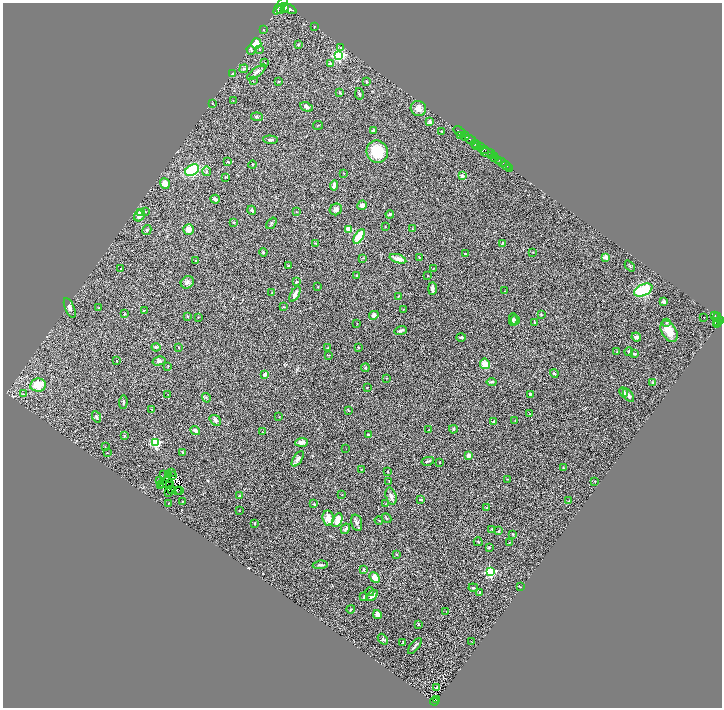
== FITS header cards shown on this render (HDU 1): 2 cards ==
NAXIS1  =                 1439
NAXIS2  =                 1411

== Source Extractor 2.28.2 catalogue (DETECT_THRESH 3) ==
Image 1439 x 1411 px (HDU 1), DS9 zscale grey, zoomed out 1/2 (1 PNG px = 2 x 2 image px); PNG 724 x 710 px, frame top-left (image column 2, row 1410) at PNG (3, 3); each listed source drawn as its Kron ellipse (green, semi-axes under 4 px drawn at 4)
Background 1.44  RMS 0.09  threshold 0.27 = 3 sigma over >= 5 px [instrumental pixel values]
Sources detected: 280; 39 cannot appear on this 1/2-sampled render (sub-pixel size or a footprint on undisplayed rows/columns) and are neither listed nor drawn; the other 241 listed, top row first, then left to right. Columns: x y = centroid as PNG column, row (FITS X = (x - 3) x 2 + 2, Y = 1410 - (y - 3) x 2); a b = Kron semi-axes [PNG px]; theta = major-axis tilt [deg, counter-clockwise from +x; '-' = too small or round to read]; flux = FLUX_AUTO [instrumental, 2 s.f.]
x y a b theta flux
281 6 10 4 54 6100
288 8 8 4 -27 6700
281 9 3 3 - 1200
284 9 3 2 - 1600
314 26 2 2 - 11
263 29 3 1 - 7.1
256 44 5 5 - 250
298 45 2 2 - 76
340 48 3 3 - 27
260 49 4 3 - 14
251 50 5 3 - 22
339 55 4 4 - 2600
265 63 2 2 - 7.8
330 64 4 3 - 28
244 69 4 4 - 32
257 72 11 3 35 69
232 74 3 2 - 8
253 81 3 2 - 8.3
278 81 2 2 - 14
367 82 3 3 - 19
340 93 3 2 - 16
359 94 6 3 -78 25
233 100 2 1 - 4.4
212 103 3 2 - 8.3
306 107 6 4 -25 57
418 108 8 7 - 110
257 117 6 3 -7 22
430 122 2 2 - 160
318 125 5 1 - 9.6
373 130 3 2 - 42
442 131 3 2 - 9.1
460 131 7 1 -34 120
461 135 2 1 - 20
465 136 4 2 - 1400
270 140 7 3 -5 31
471 140 6 2 -36 2300
475 144 4 2 - 570
477 146 3 2 - 600
481 147 3 2 - 550
485 150 3 2 - 480
377 152 11 10 - 510
487 153 8 3 -16 1300
491 155 3 2 - 2500
495 157 4 2 - 1800
498 160 2 2 - 880
228 162 4 3 - 16
501 162 5 2 - 2100
252 165 4 2 - 16
506 165 5 2 - 290
509 168 2 1 - 480
192 170 7 5 32 980
207 171 5 3 - 23
344 174 2 2 - 6.1
462 176 3 3 - 71
225 177 3 2 - 9.8
165 183 5 4 - 120
334 185 5 4 - 60
215 199 5 3 - 32
362 205 5 4 - 73
336 209 6 5 - 42
252 210 4 3 - 21
140 212 4 4 - 88
145 212 3 2 - 9.7
296 212 2 2 - 6.9
390 214 4 2 - 39
139 215 6 5 - 96
234 222 2 2 - 51
271 223 6 3 53 22
385 227 2 2 - 6.3
189 229 5 5 - 93
348 229 3 2 - 310
412 229 2 2 - 9.7
147 230 5 4 - 24
359 237 8 4 59 550
315 243 3 2 - 9.9
503 243 3 2 - 10
263 252 4 3 - 21
533 252 3 2 - 6.2
465 254 4 2 - 12
419 257 3 2 - 10
606 257 2 2 - 210
363 258 3 2 - 9.1
398 259 8 4 -18 95
196 260 3 2 - 16
288 266 3 2 - 11
630 266 6 3 -49 22
121 268 3 2 - 6.7
433 269 3 2 - 8.4
356 275 2 1 - 4.6
428 275 2 2 - 12
187 282 7 5 36 50
296 282 3 3 - 19
318 287 3 2 - 10
432 289 6 3 89 63
643 290 10 5 25 740
504 291 3 2 - 7.6
272 293 3 2 - 6.8
295 294 8 4 61 70
398 297 4 2 - 12
664 302 4 3 - 36
284 307 2 2 - 11
70 308 10 4 -67 58
98 308 3 2 - 6.9
403 309 3 2 - 5.5
144 310 2 2 - 6.7
125 314 3 2 - 7.8
541 314 3 2 - 14
374 315 5 4 - 47
715 315 3 2 - 360
188 316 3 2 - 12
198 317 2 2 - 8.1
703 317 2 2 - 17
717 317 5 2 - 430
513 319 6 4 -89 29
515 320 5 3 - 24
721 320 3 2 - 590
717 321 3 1 - 270
534 322 4 2 - 12
666 322 2 2 - 33
357 323 2 2 - 9.4
717 323 5 3 - 590
401 330 6 3 18 42
669 331 12 7 -60 240
461 337 5 3 - 26
636 337 5 3 - 37
156 347 4 4 - 24
358 347 2 2 - 12
179 348 3 2 - 7.5
328 348 3 3 - 21
617 352 3 2 - 11
629 352 4 2 - 14
634 354 4 3 - 29
329 355 3 2 - 7.2
117 361 2 2 - 19
159 361 6 4 14 37
485 364 5 5 - 180
168 366 3 2 - 10
365 368 4 3 - 21
554 373 4 3 - 22
265 374 3 2 - 90
387 378 2 2 - 9.3
492 382 5 3 - 22
652 383 4 3 - 22
38 385 8 6 9 260
367 387 2 2 - 7.2
624 392 5 3 - 41
23 394 3 3 - 17
168 394 2 1 - 6.7
530 394 3 3 - 26
628 395 8 4 -55 45
206 398 5 2 - 14
123 402 6 2 88 27
152 409 2 1 - 5
348 411 3 2 - 7.8
529 414 2 1 - 11
97 417 6 4 -62 31
279 417 2 1 - 4.3
215 420 6 4 -40 46
515 420 2 1 - 4.1
494 421 3 3 - 15
453 429 4 3 - 33
429 430 2 1 - 9.5
195 431 5 3 - 50
262 432 2 1 - 6.3
368 435 4 3 - 25
124 436 3 3 - 13
302 442 6 4 6 66
155 443 3 3 - 1500
105 447 2 1 - 11
346 449 2 1 - 4.3
182 452 4 2 - 12
107 453 2 2 - 7.9
468 455 4 4 - 58
298 459 9 4 57 52
428 461 6 2 11 20
439 462 2 2 - 8.8
563 468 3 3 - 11
361 469 2 2 - 6.5
388 471 3 2 - 9.5
171 472 2 1 - 5.5
168 474 2 1 - 5.1
163 475 2 1 - 12
172 476 2 1 - 9.4
508 479 3 2 - 9.3
160 481 2 1 - 5.5
389 481 2 2 - 7.5
595 481 2 1 - 5.9
163 484 2 1 - 8.9
169 484 3 1 - 4.2
161 485 2 1 - 4
170 486 2 1 - 2
171 490 2 1 - 4.9
180 490 2 1 - 6.1
178 491 2 1 - 6.8
168 492 2 1 - 5.7
342 494 2 2 - 7.6
239 496 2 2 - 29
391 496 9 5 -72 67
421 500 3 3 - 25
182 501 2 1 - 6.4
569 501 3 2 - 15
169 503 3 2 - 8.4
314 504 3 3 - 14
385 504 3 2 - 5.9
487 508 2 2 - 9.7
239 510 3 2 - 5.3
328 518 7 5 -81 120
386 518 5 2 - 13
337 520 7 4 62 220
379 520 4 2 - 9.9
255 523 4 2 - 15
356 523 8 5 -74 53
345 529 5 3 - 36
492 529 3 2 - 11
499 531 3 3 - 19
513 534 3 3 - 12
478 542 4 3 - 18
509 542 3 2 - 8.6
489 547 4 2 - 13
397 554 3 2 - 5.9
320 565 7 3 8 25
364 569 3 2 - 21
490 572 3 3 - 2100
375 578 6 4 -48 120
520 587 3 2 - 8.3
473 588 5 3 - 21
370 592 5 3 - 16
480 592 3 2 - 24
372 596 7 3 45 94
364 597 4 2 - 14
351 609 4 2 - 10
446 612 2 2 - 12
377 614 4 4 - 74
418 624 2 2 - 19
383 639 6 4 -49 30
472 642 2 1 - 4
403 643 3 2 - 24
415 646 9 2 50 32
437 688 3 3 - 39
436 700 2 1 - 11
434 701 4 2 - 120
At the frame edge (FLAGS 8, measured only in part): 2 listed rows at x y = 281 6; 721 320
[39 sub-pixel or undisplayed-footprint detections neither listed nor drawn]